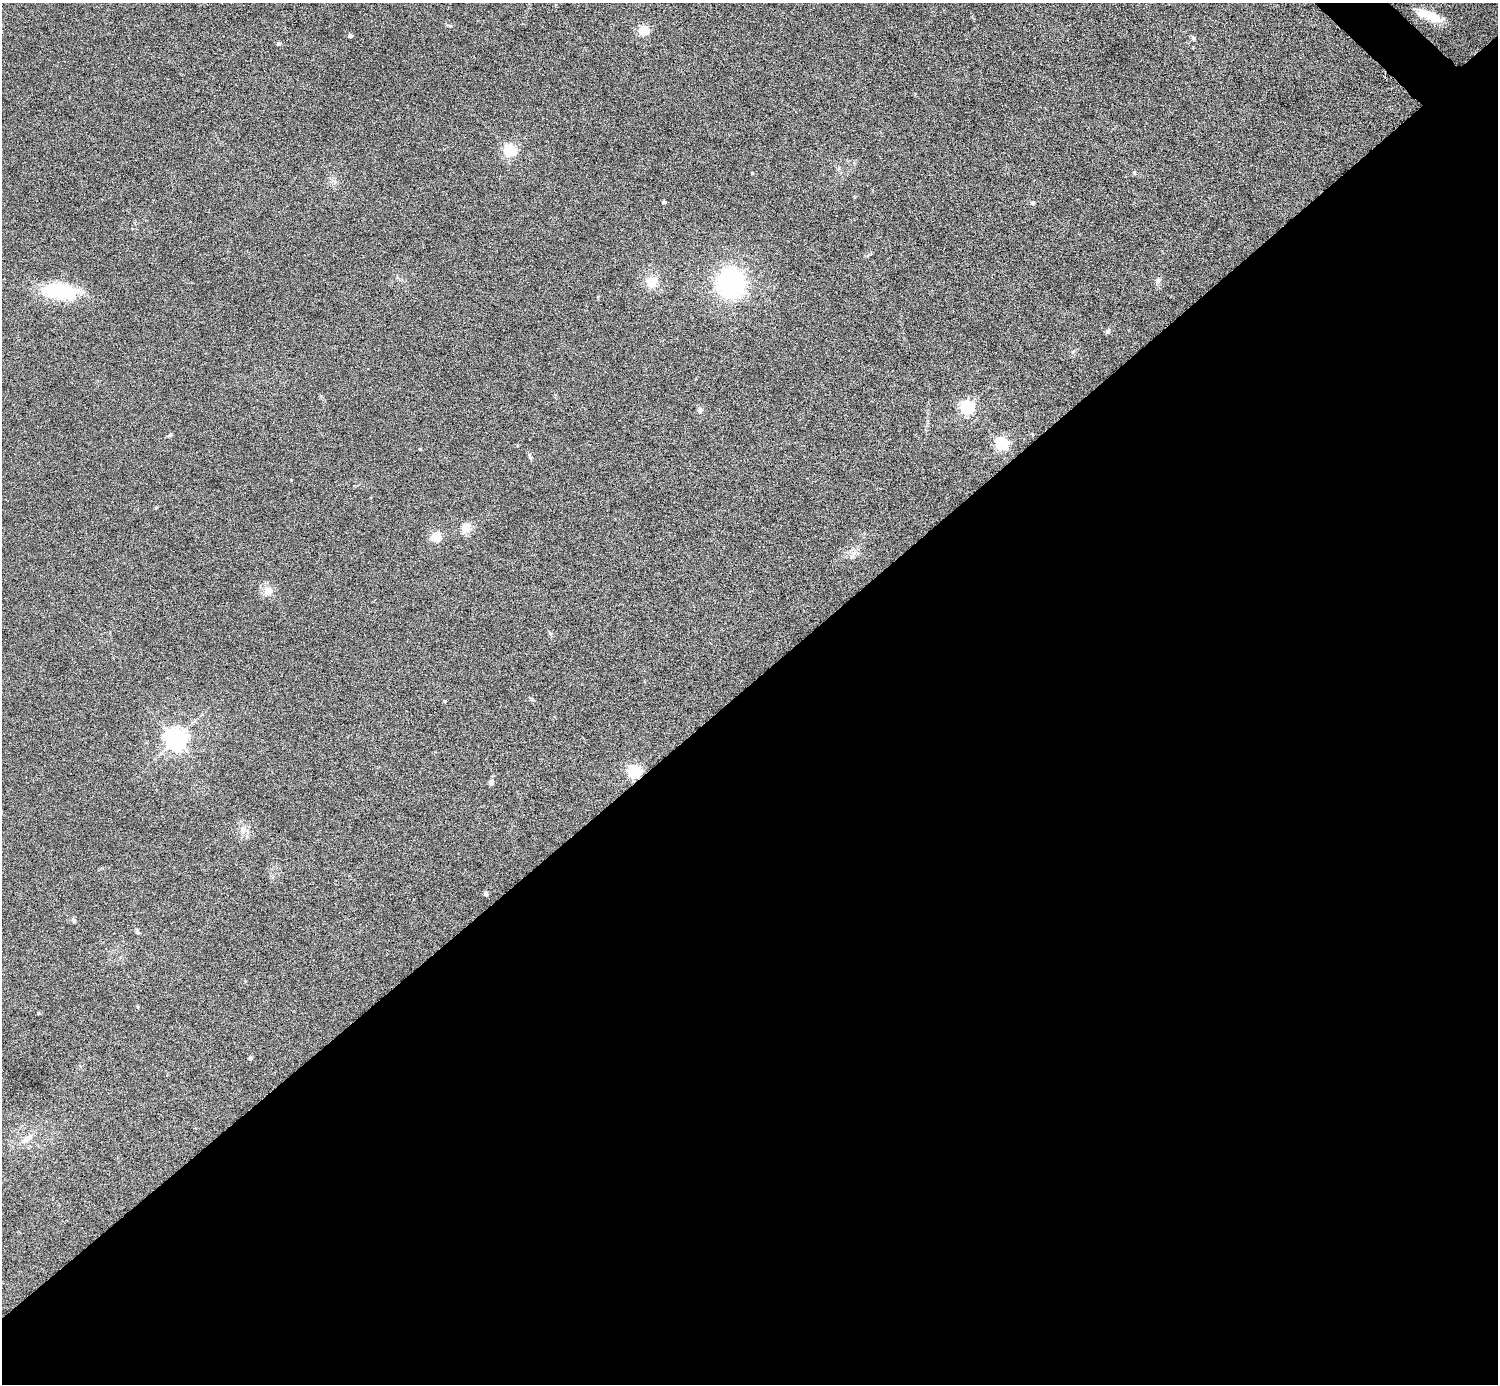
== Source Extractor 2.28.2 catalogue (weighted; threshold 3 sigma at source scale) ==
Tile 15 of 4 x 4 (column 3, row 4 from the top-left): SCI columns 2991-4486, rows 298-1679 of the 5981 x 5981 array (HDU 1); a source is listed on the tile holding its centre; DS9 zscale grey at full resolution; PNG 1500 x 1386 px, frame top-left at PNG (2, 3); no overlay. Shown black and unused: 51% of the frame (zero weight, under 4 of 8 exposures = <1% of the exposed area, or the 3 px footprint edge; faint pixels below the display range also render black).
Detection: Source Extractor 2.28.2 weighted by HDU 2 'WHT'; one run over the whole footprint, this tile lists its part. Background 0.0442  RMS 0.0039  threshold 0.0158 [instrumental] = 3 sigma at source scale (4.09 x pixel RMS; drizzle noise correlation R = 1.36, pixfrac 0.8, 0.05/0.05 arcsec/px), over >= 5 px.
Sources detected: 34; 1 inside a brighter object's white glare — not listed; the other 33 listed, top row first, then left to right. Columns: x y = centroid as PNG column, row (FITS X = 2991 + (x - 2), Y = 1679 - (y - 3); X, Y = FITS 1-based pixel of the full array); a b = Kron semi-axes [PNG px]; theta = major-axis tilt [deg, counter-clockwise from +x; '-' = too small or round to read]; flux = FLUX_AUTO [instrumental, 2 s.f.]
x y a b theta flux
1432 16 23 10 -25 8
644 31 5 5 - 23
350 36 4 3 - 1.1
1193 38 6 5 - 0.62
278 44 6 5 - 0.57
509 150 5 5 - 54
334 181 8 4 -37 0.88
664 202 4 3 - 1
1033 203 5 4 - 0.44
1158 280 8 6 55 1
652 282 12 12 - 5
731 282 37 36 - 36
59 291 43 18 -9 20
1108 331 8 5 60 0.71
967 407 6 5 - 74
700 410 10 6 -84 0.95
170 435 6 5 - 0.55
1001 444 5 5 - 61
420 449 3 3 - 0.35
466 527 11 8 55 4.5
436 537 13 10 14 3.8
268 591 10 9 - 3.6
445 701 4 4 - 0.4
176 739 7 7 - 270
634 772 6 5 - 65
491 782 7 6 - 1.1
243 829 11 9 -73 2.3
486 894 4 4 - 1.2
74 920 8 5 -46 0.72
137 931 10 4 -59 0.64
39 1013 4 3 - 0.41
250 1058 4 4 - 1.1
27 1138 20 8 38 3.1
Overlapping masked pixels (flux is a lower limit): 1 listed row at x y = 634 772
Unlisted compact peaks at least as high as the median listed source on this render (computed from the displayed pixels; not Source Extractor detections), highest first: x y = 550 633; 1134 172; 450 26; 529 455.